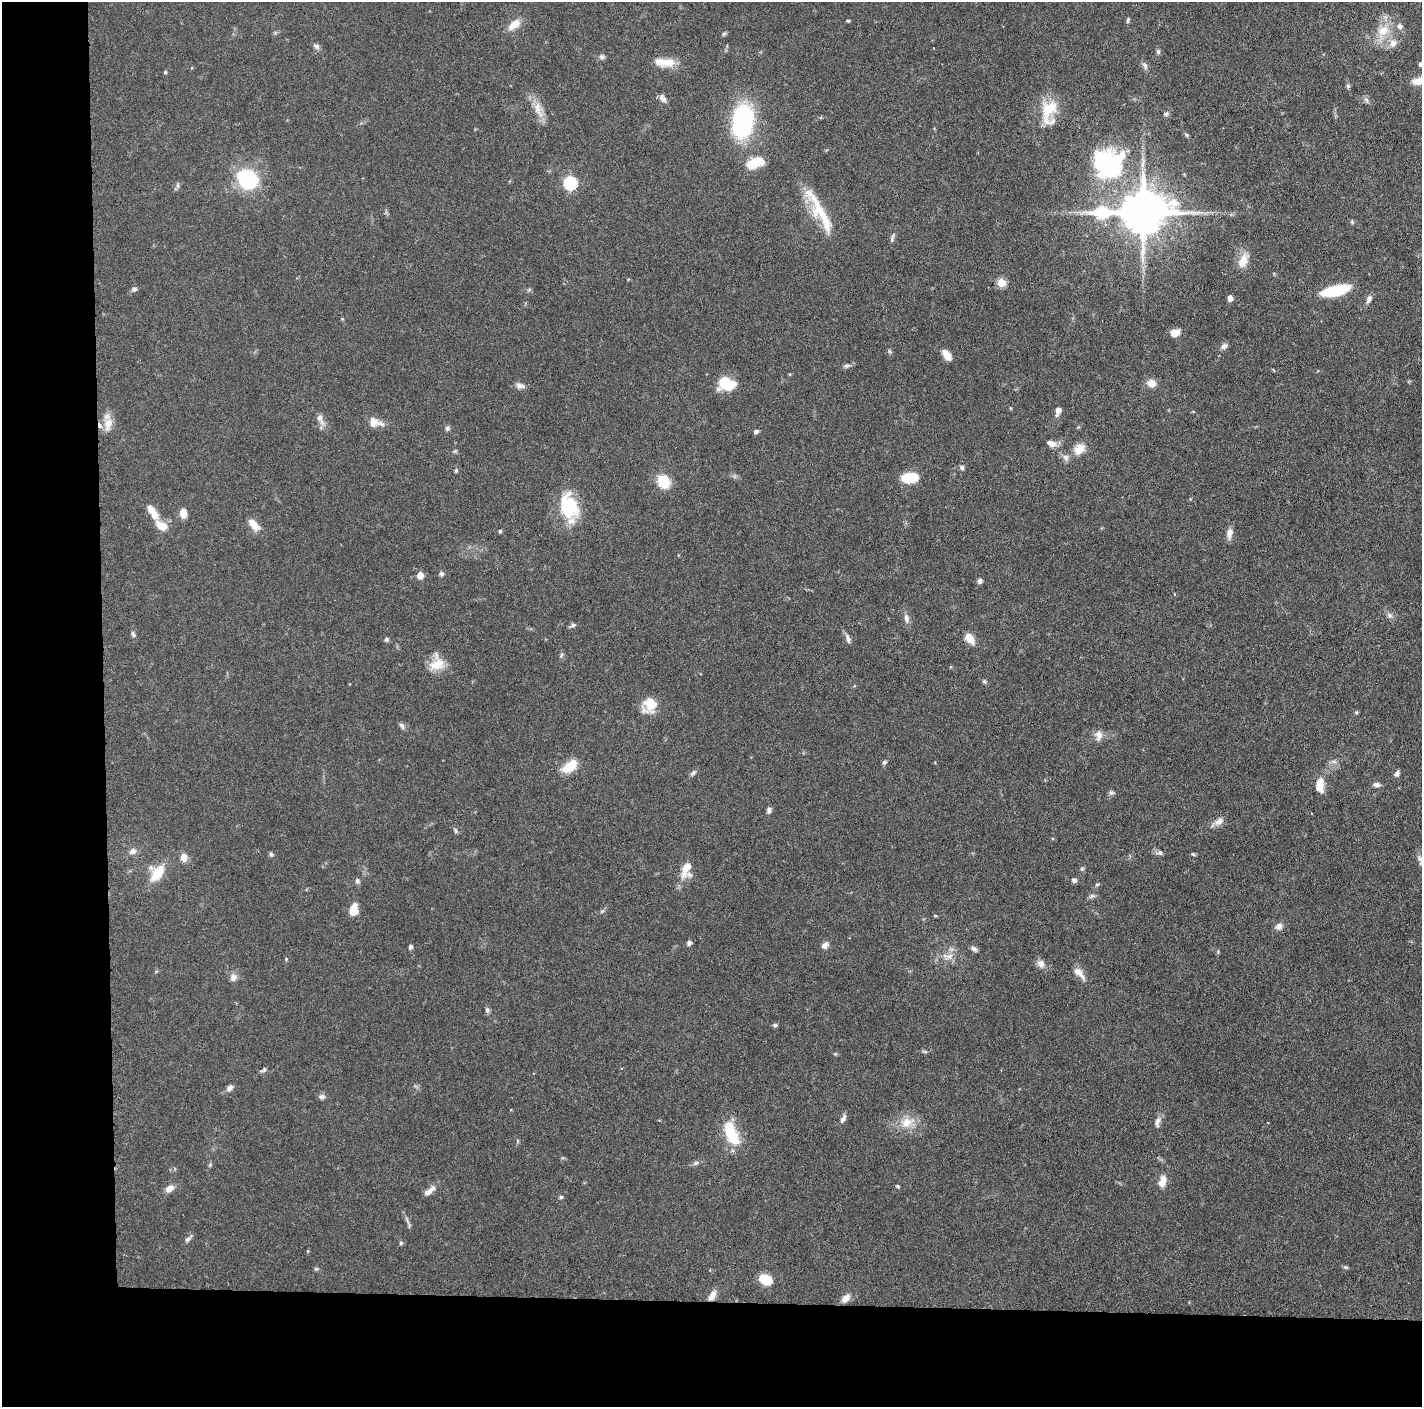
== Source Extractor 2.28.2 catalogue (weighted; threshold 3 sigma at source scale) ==
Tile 7 of 3 x 3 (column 1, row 3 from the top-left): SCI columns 7-1426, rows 12-1416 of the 4271 x 4239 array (HDU 1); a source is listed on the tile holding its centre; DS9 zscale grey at full resolution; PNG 1424 x 1409 px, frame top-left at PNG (2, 2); no overlay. Shown black and unused: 14% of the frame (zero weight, under 3 of 6 exposures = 1% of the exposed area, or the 3 px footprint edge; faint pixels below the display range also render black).
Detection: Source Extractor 2.28.2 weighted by HDU 2 'WHT'; one run over the whole footprint, this tile lists its part. Background 0.0477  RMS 0.0026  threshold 0.0107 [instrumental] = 3 sigma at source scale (4.09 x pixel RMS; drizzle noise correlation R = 1.36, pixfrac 0.8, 0.05/0.05 arcsec/px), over >= 5 px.
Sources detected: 152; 1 inside a brighter object's white glare — not listed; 9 inside a brighter listed object's ellipse — not listed separately; the other 142 listed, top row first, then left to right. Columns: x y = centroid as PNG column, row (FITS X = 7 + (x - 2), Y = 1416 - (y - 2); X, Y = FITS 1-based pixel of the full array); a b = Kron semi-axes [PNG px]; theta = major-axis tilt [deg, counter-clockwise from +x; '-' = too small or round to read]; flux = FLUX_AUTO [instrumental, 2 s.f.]
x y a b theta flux
1128 20 7 4 77 0.42
848 21 4 3 - 0.31
514 25 19 10 39 2.8
1383 30 19 15 28 5.1
724 34 6 5 - 0.37
1393 43 11 9 73 1.9
316 46 8 6 -28 0.73
1158 51 7 5 -76 0.49
602 57 8 6 -24 0.62
665 62 26 10 -3 4.3
1420 64 5 4 - 0.61
1145 66 11 6 -68 0.8
165 72 4 4 - 0.3
1420 81 19 9 12 3.1
1348 86 6 5 - 0.43
663 98 11 7 -53 1.1
1366 100 9 6 -60 0.64
538 108 19 9 -83 2.9
1049 109 29 21 79 7.4
1166 114 7 6 - 0.51
742 122 24 15 82 38
755 163 19 10 22 5.4
1106 166 50 27 -59 23
248 179 21 18 -43 18
570 183 6 6 - 30
178 185 9 4 90 0.47
1143 212 13 12 - 1100
1102 213 13 6 0 21
822 214 76 13 -58 8.6
1352 222 7 4 -66 0.33
892 238 13 4 77 0.65
1243 260 19 11 75 3
1001 283 5 5 - 7.7
135 289 7 6 - 0.57
1336 291 26 9 14 11
1230 298 6 5 - 1.1
1369 299 10 6 67 1
1175 333 9 7 18 2.4
1224 346 10 7 30 0.87
889 351 6 4 -71 0.36
947 355 12 6 -52 2.9
847 366 9 6 14 0.71
726 383 16 14 -36 6.9
1151 383 10 9 - 2.1
520 386 13 7 -11 1.1
1010 408 5 3 - 0.22
1058 411 10 6 70 1.3
320 418 10 7 87 1.2
375 422 19 11 -15 2.6
108 424 18 11 79 2.8
447 428 6 6 - 0.56
756 432 6 5 - 0.67
1051 444 13 8 -19 1.5
1079 449 17 12 44 2.9
455 451 6 4 43 0.31
962 467 7 6 - 0.63
456 470 6 5 - 0.38
910 478 15 8 4 8.8
663 481 11 9 -52 8.8
569 507 31 22 -73 12
183 513 9 6 -82 2.6
154 515 11 9 -67 2.1
253 524 15 7 -49 3.3
162 525 15 8 -27 3.4
500 531 5 3 - 0.36
1229 533 12 7 81 1.7
441 574 7 5 -58 0.56
420 575 6 6 - 2.4
980 581 6 5 - 0.8
1390 616 8 7 - 0.82
906 618 12 6 -78 1.1
573 625 7 6 - 0.55
133 634 9 4 -71 0.55
970 638 12 7 -49 3
386 639 5 5 - 0.47
848 639 14 6 -72 0.93
561 655 6 4 71 0.38
437 663 21 17 50 4.3
985 682 6 5 - 0.39
650 705 16 14 62 5.4
1356 712 5 4 - 0.3
402 726 9 5 -60 0.68
1099 735 13 9 83 1.7
1334 761 8 5 -7 0.7
884 762 6 5 - 0.48
569 766 19 10 36 4.9
693 773 10 4 39 0.56
1397 773 8 6 59 0.77
1376 784 9 5 -5 0.94
1320 785 18 10 88 3.3
1111 793 8 6 33 0.57
769 810 7 5 62 0.78
1219 821 12 7 34 1.6
455 830 8 5 -61 0.48
133 851 9 8 - 1.2
1160 853 9 7 -12 0.75
271 854 6 5 - 0.46
1193 854 6 4 -6 0.36
183 857 11 8 86 1.8
1420 858 10 6 -65 0.85
686 868 24 10 66 3.9
1082 869 6 5 - 0.4
157 873 25 13 55 5.5
1074 880 6 5 - 0.67
357 881 7 5 -90 0.55
1092 896 9 5 16 0.61
353 910 11 8 75 3.8
602 911 7 4 44 0.42
1279 926 9 8 - 1.2
689 943 6 5 - 0.82
825 945 10 7 43 1.1
410 947 5 4 - 0.7
974 949 8 6 -34 0.8
949 956 10 8 51 1.6
286 959 4 4 - 0.23
1041 964 11 9 -59 1.5
1080 974 21 7 -56 1.8
233 977 9 8 - 1.3
487 1010 7 5 -64 0.58
775 1025 6 5 - 0.47
263 1070 10 4 31 0.51
229 1088 9 6 46 0.95
322 1097 8 6 13 0.75
843 1119 11 6 61 1
907 1122 20 14 26 4.1
1157 1122 14 6 73 1.2
731 1133 27 12 -67 9.7
696 1163 9 5 16 0.68
210 1165 6 4 46 0.33
1162 1181 14 8 79 2.5
898 1186 5 4 - 0.36
169 1189 9 6 34 2
429 1191 17 6 38 1.7
561 1197 5 4 - 0.46
407 1221 7 4 -70 0.55
188 1239 9 6 51 0.73
401 1243 5 4 - 0.36
1346 1267 6 5 - 0.39
316 1269 6 4 -1 0.34
765 1280 13 9 -29 5.6
712 1295 13 7 59 1.8
846 1298 13 8 44 1.8
Isophote crosses this tile's border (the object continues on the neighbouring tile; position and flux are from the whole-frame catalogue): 2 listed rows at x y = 1420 64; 1420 81